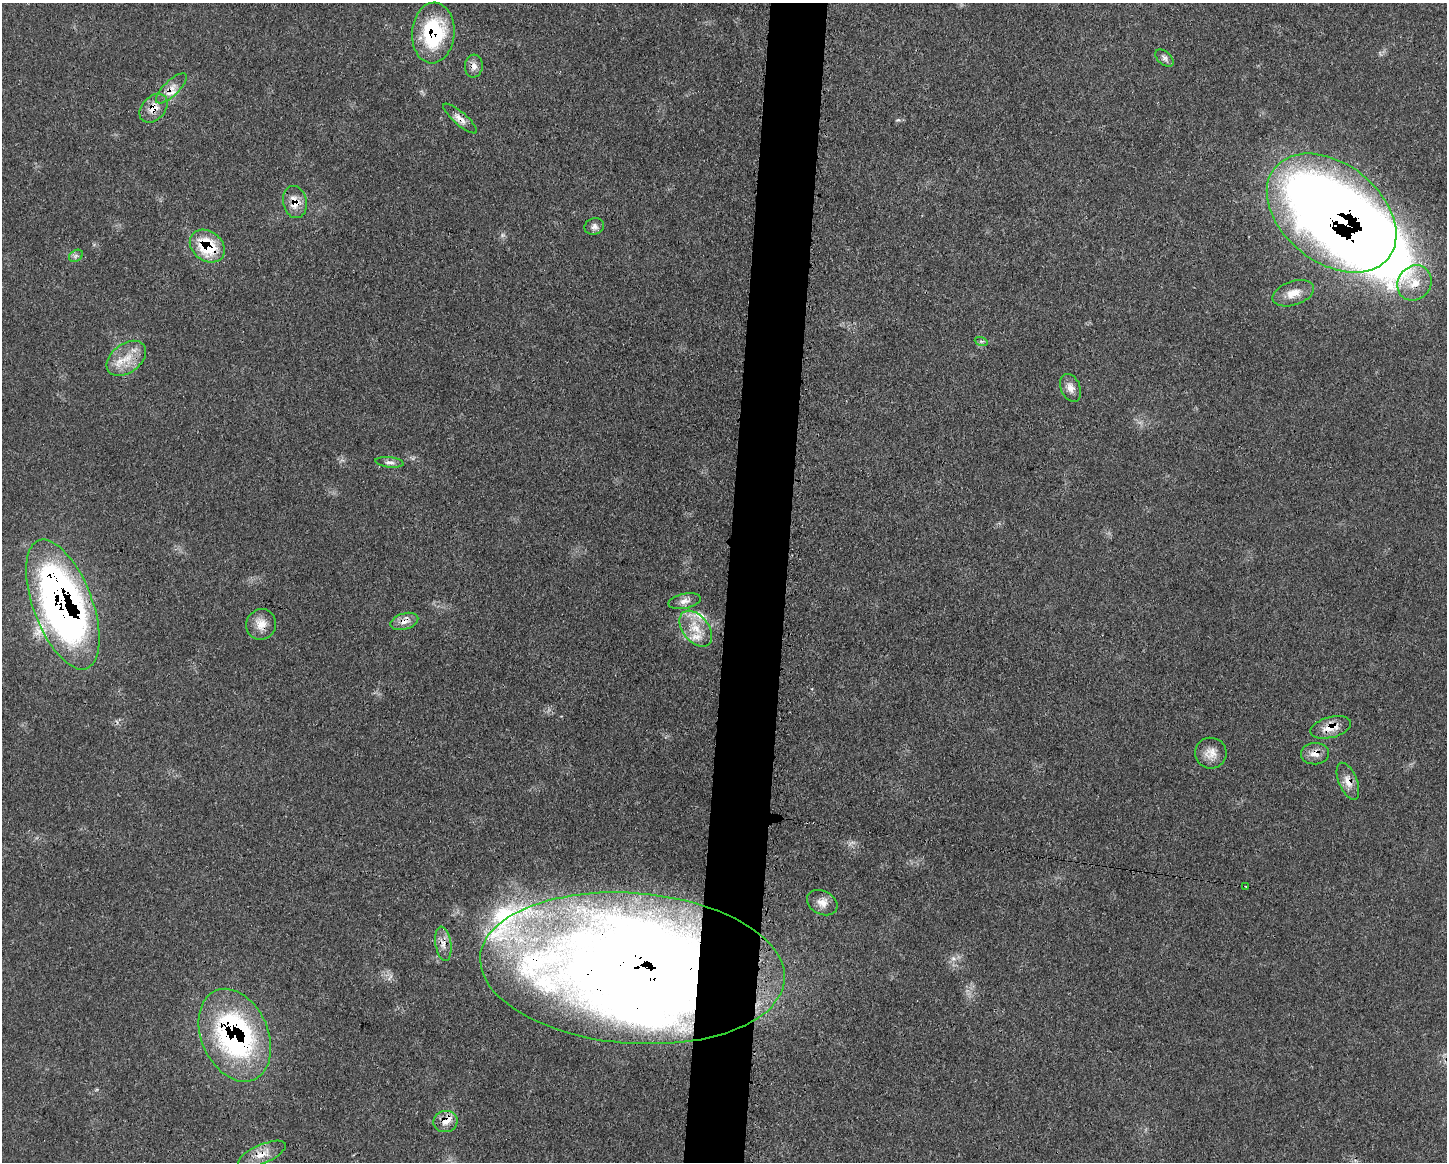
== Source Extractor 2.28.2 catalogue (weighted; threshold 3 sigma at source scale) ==
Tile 8 of 3 x 4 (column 2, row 3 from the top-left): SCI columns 1561-3005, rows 1168-2327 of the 4688 x 4663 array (HDU 1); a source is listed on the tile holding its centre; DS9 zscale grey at full resolution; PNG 1449 x 1164 px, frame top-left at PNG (2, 3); each listed source drawn as its Kron ellipse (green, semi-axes under 4 px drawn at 4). Shown black and unused: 4% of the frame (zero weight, under 3 of 4 exposures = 2% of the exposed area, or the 3 px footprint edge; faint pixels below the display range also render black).
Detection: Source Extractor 2.28.2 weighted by HDU 2 'WHT'; one run over the whole footprint, this tile lists its part. Background 0.0546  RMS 0.0033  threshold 0.0147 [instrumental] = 3 sigma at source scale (4.5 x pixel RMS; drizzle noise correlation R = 1.50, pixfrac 1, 0.05/0.05 arcsec/px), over >= 5 px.
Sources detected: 40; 1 too faint to see at this stretch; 1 inside a brighter object's white glare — neither listed nor drawn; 5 inside a brighter listed object's ellipse — not listed separately; the other 33 listed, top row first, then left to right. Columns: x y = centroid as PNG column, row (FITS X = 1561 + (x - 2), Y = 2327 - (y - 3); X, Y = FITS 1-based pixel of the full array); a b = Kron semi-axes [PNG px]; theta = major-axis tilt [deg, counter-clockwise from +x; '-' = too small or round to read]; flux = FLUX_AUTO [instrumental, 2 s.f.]
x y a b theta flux
433 33 30 21 86 28
1164 58 10 6 -42 1.2
474 66 11 9 85 2.1
171 88 20 7 44 3.2
154 108 16 11 46 4.1
460 119 21 6 -41 2.5
295 202 16 11 -78 5.2
1332 213 73 49 -38 550
594 226 10 8 15 1.4
207 246 19 14 -37 17
76 256 7 5 32 0.84
1414 283 18 16 53 6.3
1293 293 21 12 18 4.3
981 341 6 4 -18 0.59
126 358 22 14 36 7.4
1071 388 14 9 -66 2.7
390 462 14 5 -7 1.4
684 601 16 7 12 2.3
63 605 68 29 -69 200
404 621 14 8 17 2.5
261 624 15 15 - 4.3
696 629 20 13 -51 6.9
1331 727 21 10 15 5.2
1211 753 16 15 - 3.8
1315 754 14 10 2 3
1348 781 19 9 -68 3.4
1246 886 3 2 - 0.31
822 903 16 11 -28 3.1
443 944 17 8 -81 2.8
632 968 153 75 -4 710
235 1035 48 33 -66 80
446 1121 12 10 13 3
262 1154 26 9 24 4.7
Overlapping masked pixels (flux is a lower limit): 19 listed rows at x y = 433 33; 171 88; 154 108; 460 119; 295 202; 1332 213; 207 246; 1414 283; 126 358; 63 605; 404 621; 261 624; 1331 727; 1315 754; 1348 781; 632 968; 235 1035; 446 1121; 262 1154
Isophote crosses this tile's border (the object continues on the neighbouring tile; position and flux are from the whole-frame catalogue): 1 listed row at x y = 632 968